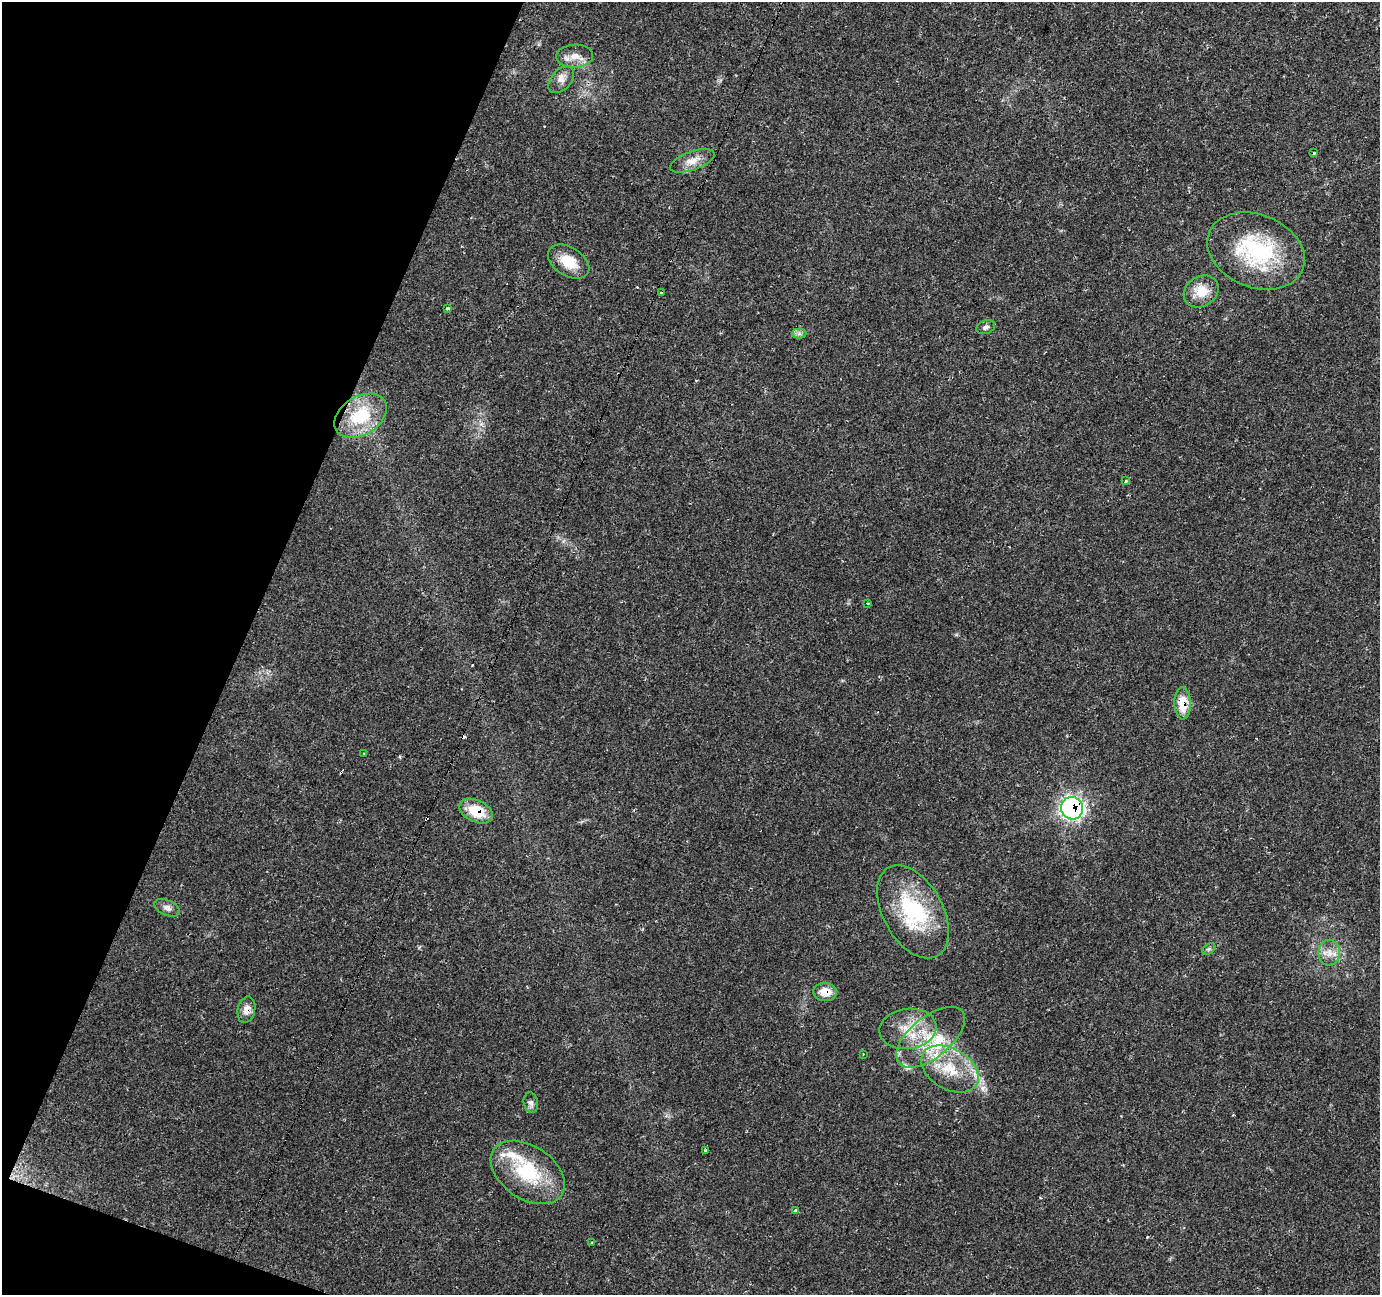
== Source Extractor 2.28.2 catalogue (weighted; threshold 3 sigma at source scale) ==
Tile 9 of 4 x 4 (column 1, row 3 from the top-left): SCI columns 1-1378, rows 1502-2794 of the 5516 x 5652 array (HDU 1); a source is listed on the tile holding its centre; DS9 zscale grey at full resolution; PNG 1382 x 1297 px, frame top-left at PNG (2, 2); each listed source drawn as its Kron ellipse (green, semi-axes under 4 px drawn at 4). Shown black and unused: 19% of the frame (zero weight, under 2 of 3 exposures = <1% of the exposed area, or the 3 px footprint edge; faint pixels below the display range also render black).
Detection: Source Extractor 2.28.2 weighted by HDU 2 'WHT'; one run over the whole footprint, this tile lists its part. Background 0.0606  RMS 0.0045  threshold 0.0203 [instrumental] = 3 sigma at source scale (4.5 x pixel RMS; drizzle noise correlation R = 1.50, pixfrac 1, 0.0396/0.0396 arcsec/px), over >= 5 px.
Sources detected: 43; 6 cosmic-ray / hot-pixel residue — neither listed nor drawn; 4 inside a brighter listed object's ellipse — not listed separately; the other 33 listed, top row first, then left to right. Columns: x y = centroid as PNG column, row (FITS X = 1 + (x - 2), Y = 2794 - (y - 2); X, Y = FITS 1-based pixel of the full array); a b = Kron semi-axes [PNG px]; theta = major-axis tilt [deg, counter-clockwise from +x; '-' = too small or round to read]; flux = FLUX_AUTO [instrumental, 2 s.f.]
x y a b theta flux
575 56 18 11 2 5.3
561 80 16 10 47 3.6
1314 152 3 3 - 2.2
692 161 23 9 19 5.2
1256 251 50 36 -22 46
569 262 23 14 -32 10
1201 291 18 15 32 8.9
661 292 3 2 - 0.53
448 308 4 3 - 0.72
986 327 9 6 20 1.6
799 334 7 5 0 1.1
360 416 28 19 32 24
1125 481 3 3 - 1
868 603 3 3 - 0.9
1183 703 16 8 -88 9.3
364 753 2 2 - 0.43
1072 808 11 11 - 130
476 811 18 11 -25 12
167 908 14 7 -24 2.3
913 912 51 30 -61 41
1209 949 7 4 35 0.78
1329 953 13 10 -90 4.4
825 992 12 9 -4 6.6
246 1010 13 8 77 3.6
908 1029 28 20 7 15
931 1037 41 20 39 22
863 1054 2 2 - 0.34
950 1069 31 20 -31 19
531 1103 10 7 -79 1.7
706 1151 4 3 - 4.2
528 1172 41 26 -34 30
795 1211 3 3 - 1.6
592 1243 4 3 - 0.52
Overlapping masked pixels (flux is a lower limit): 5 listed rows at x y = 1183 703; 1072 808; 476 811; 825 992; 246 1010